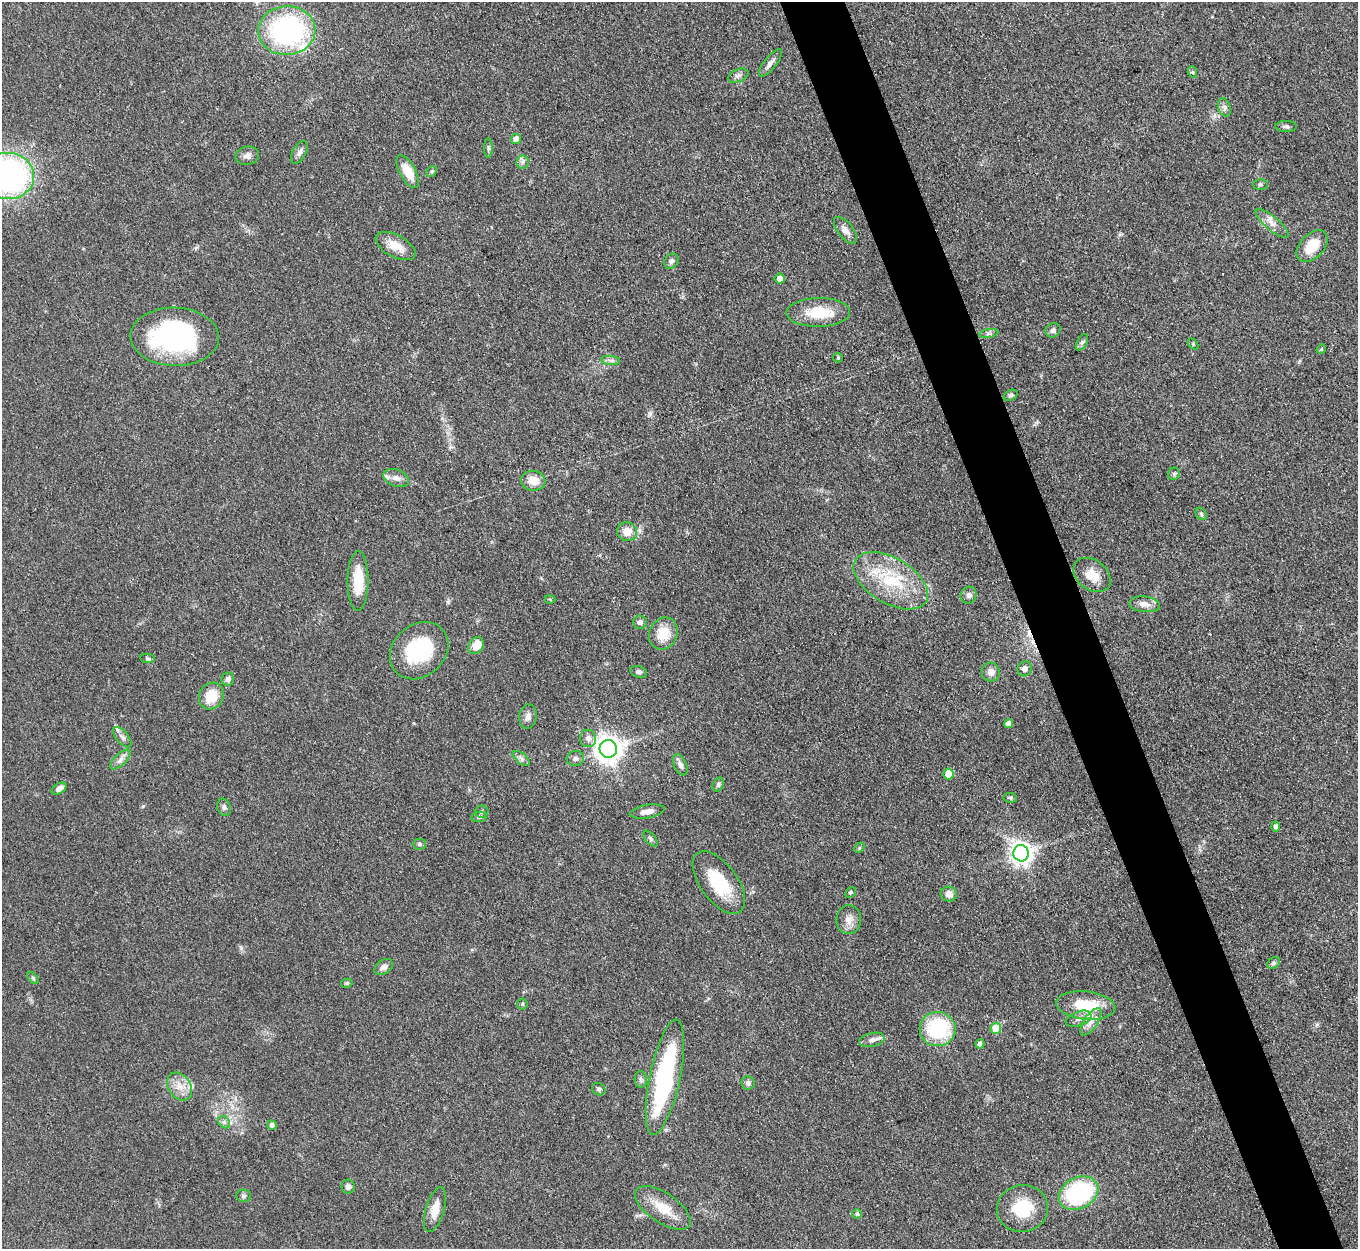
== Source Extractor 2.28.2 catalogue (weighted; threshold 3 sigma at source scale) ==
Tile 6 of 4 x 4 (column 2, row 2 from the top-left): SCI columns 1359-2714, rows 2770-4016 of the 5427 x 5413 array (HDU 1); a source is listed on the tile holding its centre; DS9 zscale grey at full resolution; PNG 1360 x 1251 px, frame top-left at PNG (2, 2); each listed source drawn as its Kron ellipse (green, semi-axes under 4 px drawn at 4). Shown black and unused: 5% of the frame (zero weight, under 3 of 4 exposures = <1% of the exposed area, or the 3 px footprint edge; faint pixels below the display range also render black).
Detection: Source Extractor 2.28.2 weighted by HDU 2 'WHT'; one run over the whole footprint, this tile lists its part. Background 0.0823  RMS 0.0061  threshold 0.0273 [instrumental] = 3 sigma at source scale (4.5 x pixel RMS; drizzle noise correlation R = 1.50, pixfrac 1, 0.05/0.05 arcsec/px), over >= 5 px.
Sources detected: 112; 1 inside a brighter object's white glare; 1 cosmic-ray / hot-pixel residue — neither listed nor drawn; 6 inside a brighter listed object's ellipse — not listed separately; the other 104 listed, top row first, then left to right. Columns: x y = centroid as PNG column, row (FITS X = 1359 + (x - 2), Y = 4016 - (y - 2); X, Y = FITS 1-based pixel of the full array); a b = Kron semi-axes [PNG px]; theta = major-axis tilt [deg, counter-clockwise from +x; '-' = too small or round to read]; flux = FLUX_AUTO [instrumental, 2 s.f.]
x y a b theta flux
287 31 28 24 3 110
770 63 17 6 52 3.1
1193 72 6 3 -70 0.82
738 76 10 6 22 2
1224 107 9 6 -72 2
1286 126 11 5 0 1.7
516 139 5 5 - 4.5
488 148 10 4 -90 1.2
299 152 12 6 61 2.2
247 156 12 9 12 3
522 162 6 6 - 1.7
432 171 6 4 44 1
408 172 18 8 -61 12
8 176 26 23 -2 170
1260 184 7 5 -1 1.2
1272 223 21 7 -41 4.4
845 230 16 7 -52 3.8
396 246 22 11 -27 9.3
1312 246 18 12 46 15
671 261 8 6 57 2.1
780 279 5 5 - 3.8
818 312 32 14 1 19
1053 330 8 6 35 2
989 333 10 4 9 1.6
175 337 44 29 -2 98
1082 342 9 5 62 1.6
1193 344 6 4 -46 0.71
1321 349 5 4 - 0.74
838 358 5 4 - 0.73
611 360 9 4 -8 1.8
1011 395 7 5 29 1.2
1174 474 6 5 - 1.1
396 478 13 8 -22 4.2
533 481 12 10 -7 8.6
1201 514 6 5 - 1.1
627 532 10 9 - 7.3
1092 575 20 15 -37 10
358 581 30 10 90 18
891 581 41 22 -30 36
969 595 8 7 - 2.1
550 599 5 3 - 0.61
1144 604 15 8 -7 4.4
640 622 7 7 - 2.3
663 633 16 14 62 12
476 646 9 7 53 8.3
419 651 32 26 42 41
148 658 7 4 -7 1
1024 669 7 7 - 2.9
639 672 9 5 -18 1.6
991 672 9 9 - 3.8
228 679 7 6 - 2.5
211 696 14 12 61 14
528 716 12 8 82 3.1
1009 724 4 4 - 4.4
122 737 12 6 -49 2.2
588 738 8 8 - 3.4
608 749 9 8 - 680
120 759 13 6 43 2.9
521 759 10 5 -39 2
575 759 8 7 - 2.1
680 765 11 6 -65 2.4
949 774 5 5 - 12
718 785 7 5 61 1.3
59 789 8 5 32 2.8
1010 798 7 5 -10 1
224 807 9 6 -69 1.8
482 812 7 6 - 1.3
647 812 18 6 9 4.6
479 817 8 5 8 1.4
1276 827 5 4 - 1.7
650 839 9 5 -50 1.3
419 844 6 5 - 1.1
859 848 6 4 47 0.79
1021 853 8 7 - 410
719 882 36 18 -54 28
850 892 6 4 44 0.9
949 894 8 7 - 4.3
849 920 14 12 87 5.1
1274 963 7 5 39 1.2
384 967 10 7 35 2.9
33 978 7 4 -46 0.92
347 983 6 4 15 0.96
522 1004 5 5 - 0.84
1086 1005 30 14 -6 23
1078 1019 13 7 20 3.2
1091 1022 16 7 55 4.7
996 1028 5 5 - 15
938 1029 18 17 - 48
872 1040 13 6 13 3
980 1044 5 4 - 2.5
665 1077 59 15 78 78
641 1079 8 6 -88 1.7
748 1083 7 6 - 1.9
180 1086 15 11 -56 7.2
599 1089 7 6 - 1.3
224 1122 7 5 -46 1.6
272 1125 5 4 - 2.4
348 1187 7 6 - 2.2
1078 1193 21 15 27 71
243 1196 7 6 - 1.5
663 1208 32 15 -34 14
1022 1208 26 23 11 23
435 1210 23 9 73 8.7
857 1214 5 4 - 1.3
Isophote crosses this tile's border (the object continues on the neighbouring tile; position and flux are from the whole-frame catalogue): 1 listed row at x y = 8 176